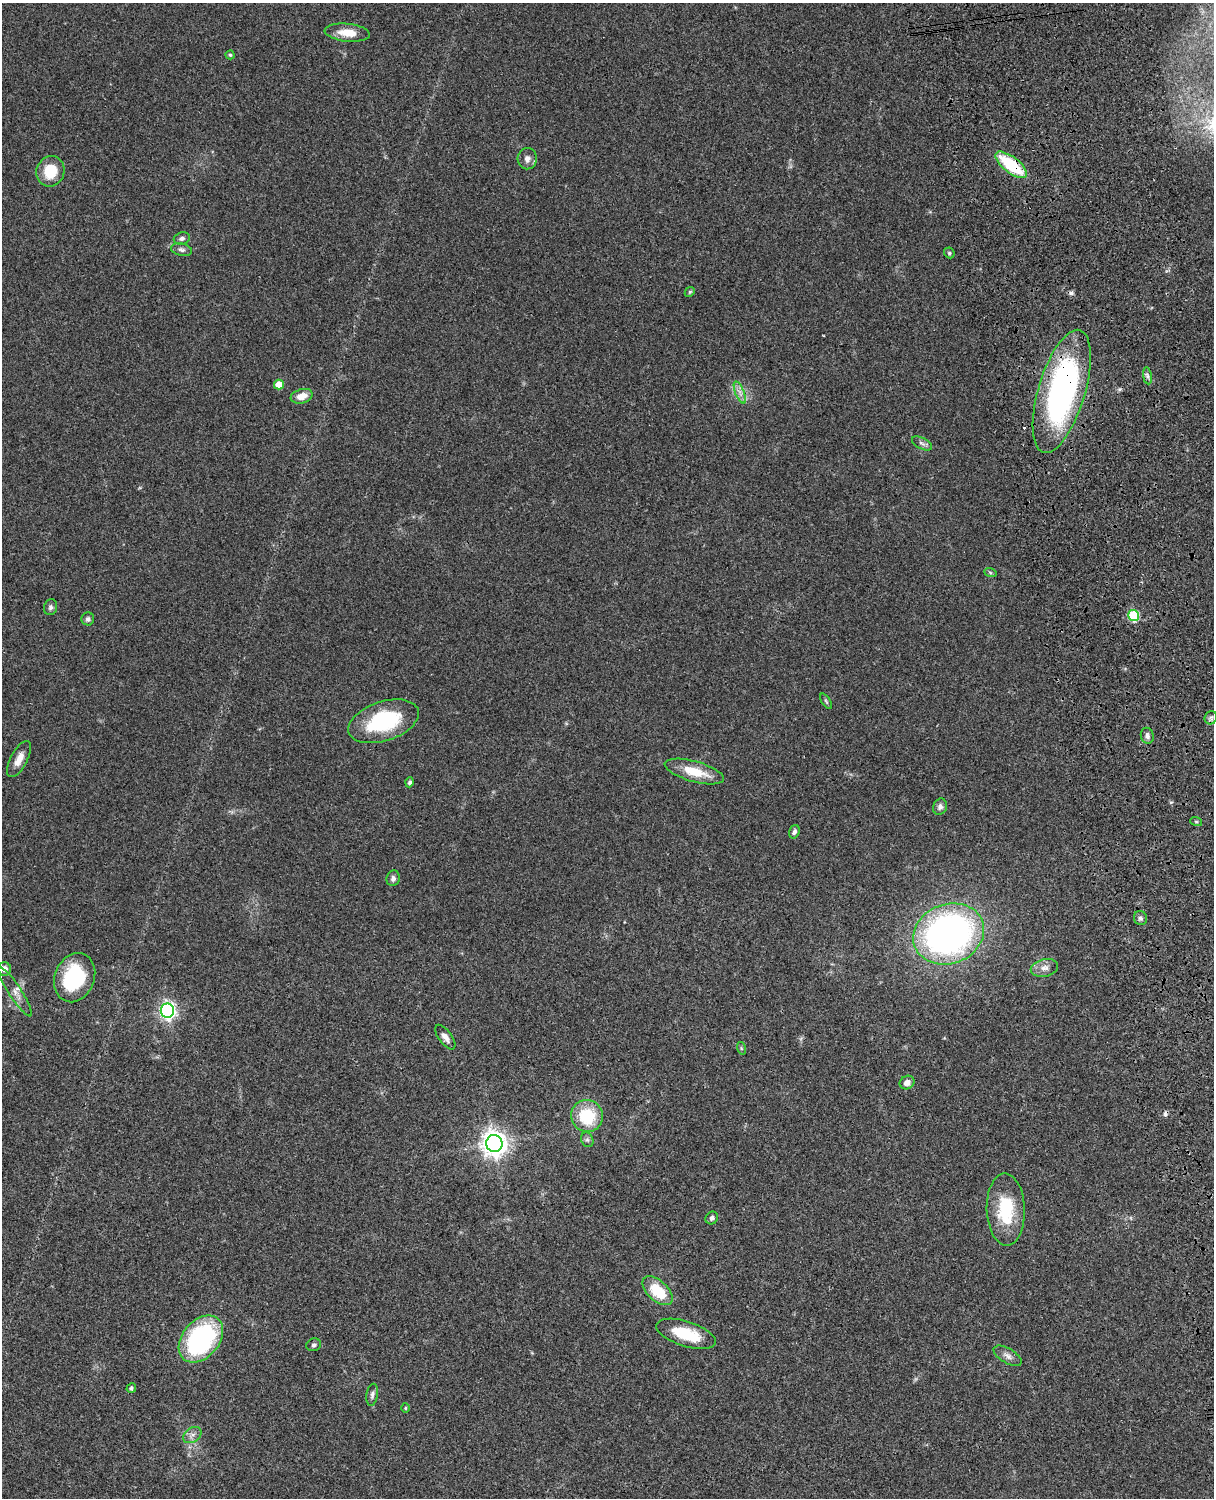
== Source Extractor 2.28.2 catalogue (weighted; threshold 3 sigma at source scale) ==
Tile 6 of 4 x 3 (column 2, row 2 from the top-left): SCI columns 1333-2544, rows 1773-3268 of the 5087 x 4927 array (HDU 1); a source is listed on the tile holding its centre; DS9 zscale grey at full resolution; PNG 1216 x 1500 px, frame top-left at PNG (2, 3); each listed source drawn as its Kron ellipse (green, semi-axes under 4 px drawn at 4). Shown black and unused: <1% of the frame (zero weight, under 3 of 4 exposures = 6% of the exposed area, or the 3 px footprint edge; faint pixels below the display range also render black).
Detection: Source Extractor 2.28.2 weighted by HDU 2 'WHT'; one run over the whole footprint, this tile lists its part. Background 0.0823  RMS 0.006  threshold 0.0271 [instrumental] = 3 sigma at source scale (4.5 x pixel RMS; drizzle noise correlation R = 1.50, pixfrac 1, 0.05/0.05 arcsec/px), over >= 5 px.
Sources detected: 58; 3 cosmic-ray / hot-pixel residue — neither listed nor drawn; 1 inside a brighter listed object's ellipse — not listed separately; the other 54 listed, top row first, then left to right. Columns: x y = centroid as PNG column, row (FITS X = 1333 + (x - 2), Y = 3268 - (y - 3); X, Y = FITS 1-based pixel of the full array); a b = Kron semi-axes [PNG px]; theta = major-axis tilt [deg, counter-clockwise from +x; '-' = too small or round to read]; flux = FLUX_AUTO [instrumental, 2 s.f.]
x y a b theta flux
347 33 23 9 -6 8.7
230 55 4 4 - 0.77
527 159 10 9 - 3.2
1011 165 19 8 -38 35
50 171 15 14 - 16
182 238 8 6 13 2
182 250 11 6 -12 1.9
949 253 6 5 - 0.85
690 292 5 4 - 0.76
1147 376 8 4 -81 1.6
279 384 5 5 - 8.7
1062 391 64 23 73 190
740 392 12 4 -67 3.1
302 396 11 7 16 6.3
922 443 11 5 -27 1.9
990 572 6 4 -20 0.91
50 607 8 6 75 1.8
1134 615 5 5 - 41
88 619 6 6 - 1.4
826 701 9 3 -57 0.84
1211 718 7 6 - 1.6
384 721 36 19 18 48
1147 736 8 6 -76 2
19 759 20 8 62 5.8
694 771 30 10 -16 15
409 782 5 4 - 1.2
940 807 8 7 - 2.2
1196 821 6 3 -19 0.72
794 832 7 5 71 1.8
393 878 8 6 74 2.1
1140 918 7 6 - 1.9
949 934 36 30 21 250
1044 968 14 8 14 4.2
5 969 7 6 - 4.2
75 978 25 20 68 43
15 992 29 6 -57 4.9
167 1011 7 6 - 200
445 1037 14 6 -54 3.2
741 1048 6 4 -72 0.73
907 1082 8 6 29 3.4
587 1116 16 16 - 26
587 1140 8 6 -68 1.5
494 1143 8 8 - 620
1006 1210 36 19 -88 30
712 1218 7 6 - 1.6
657 1291 18 10 -43 19
686 1334 31 12 -18 22
201 1339 26 18 50 88
314 1345 7 6 - 1.5
1008 1356 15 7 -31 3.3
131 1388 5 4 - 1.5
372 1395 11 6 81 1.9
405 1408 5 3 - 0.52
192 1435 10 7 35 2.8
Overlapping masked pixels (flux is a lower limit): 2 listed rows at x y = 1011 165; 1062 391
Isophote crosses this tile's border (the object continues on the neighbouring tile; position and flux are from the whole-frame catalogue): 1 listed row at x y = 5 969